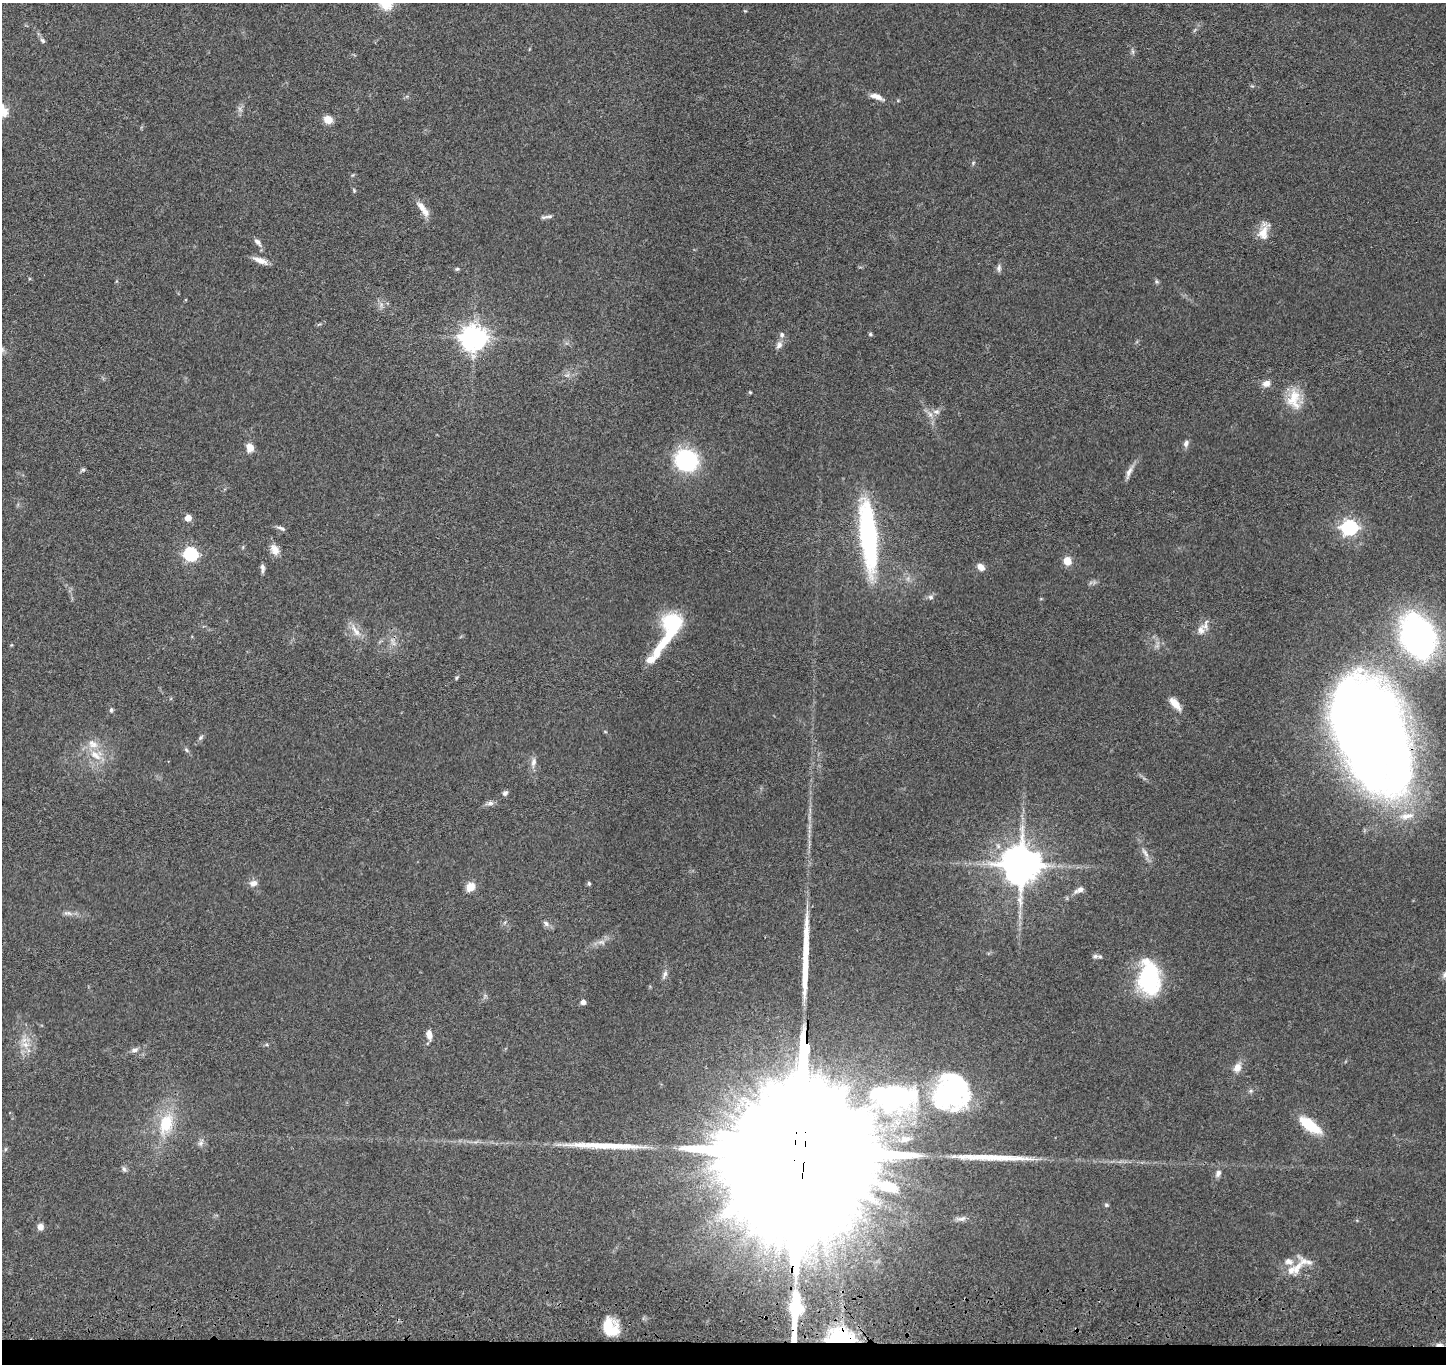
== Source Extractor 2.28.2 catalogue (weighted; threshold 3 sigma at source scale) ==
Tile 8 of 3 x 3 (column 2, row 3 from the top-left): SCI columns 1458-2901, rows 217-1578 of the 4359 x 4535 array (HDU 1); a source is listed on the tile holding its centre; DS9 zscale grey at full resolution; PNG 1448 x 1366 px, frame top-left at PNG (2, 3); no overlay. Shown black and unused: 2% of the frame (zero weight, under 3 of 4 exposures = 6% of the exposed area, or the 3 px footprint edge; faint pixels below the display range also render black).
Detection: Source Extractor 2.28.2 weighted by HDU 2 'WHT'; one run over the whole footprint, this tile lists its part. Background 0.0657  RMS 0.006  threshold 0.0268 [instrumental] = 3 sigma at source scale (4.5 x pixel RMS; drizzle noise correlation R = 1.50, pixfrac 1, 0.05/0.05 arcsec/px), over >= 5 px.
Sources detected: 111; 1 too faint to see at this stretch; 5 inside a brighter object's white glare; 1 cosmic-ray / hot-pixel residue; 3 long thin detections or spike segments (spike, bleed or trail) — not listed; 9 inside a brighter listed object's ellipse — not listed separately; the other 92 listed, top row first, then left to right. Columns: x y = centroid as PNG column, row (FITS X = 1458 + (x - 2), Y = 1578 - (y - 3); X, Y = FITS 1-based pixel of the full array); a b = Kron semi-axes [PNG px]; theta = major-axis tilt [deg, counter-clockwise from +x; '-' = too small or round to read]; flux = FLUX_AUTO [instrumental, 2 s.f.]
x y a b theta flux
745 11 5 3 - 0.51
43 41 7 6 - 1.4
1132 51 7 4 -70 1.1
877 97 20 7 -20 4.2
328 120 8 7 - 7.8
973 163 6 4 48 0.73
354 190 6 4 -71 0.81
421 207 17 8 -54 5.2
549 216 13 4 -1 1.8
1263 233 19 13 76 7.6
258 242 13 6 -48 2.6
260 260 19 6 -20 4.6
999 268 10 6 87 1.9
457 269 5 4 - 0.92
1156 281 6 4 -72 0.9
870 334 5 4 - 0.88
782 335 7 6 - 1.9
473 338 8 8 - 610
779 345 9 8 - 2.6
567 375 7 4 32 1.4
1266 384 10 8 22 4
750 392 4 3 - 0.56
1294 399 29 17 -89 15
936 412 10 7 -1 3.3
1186 443 9 6 69 2.2
250 448 9 7 -82 5.9
686 460 16 15 - 75
83 470 6 5 - 1.1
1129 472 19 6 68 3.4
188 518 5 5 - 8.5
1349 527 7 6 - 160
281 528 12 5 -25 1.9
868 535 63 14 -84 120
275 550 14 9 -60 5.3
191 554 6 6 - 110
1067 561 9 8 - 6.7
981 567 11 8 -40 3.7
262 568 11 5 -87 2
931 597 8 6 -15 1.6
672 624 27 20 81 35
1201 630 13 10 -87 4
356 631 21 8 -54 5.8
1418 636 42 30 -70 180
392 640 8 4 -71 1.8
650 660 25 9 30 7.4
457 677 6 4 59 0.76
1175 704 18 8 -48 6
111 710 6 4 90 1.1
1371 732 100 55 -68 850
201 737 9 4 46 1.3
186 750 6 5 - 1
96 755 20 14 -21 11
533 762 12 7 79 2.9
505 793 7 6 - 1.6
490 803 10 6 1 2
1145 853 16 5 -54 3.2
1021 865 11 10 - 2000
253 883 10 8 17 3.2
589 883 4 4 - 1.1
470 887 11 9 49 6
1079 890 14 7 26 3
68 913 13 6 -6 2.5
546 924 9 6 -47 2
601 942 11 5 -1 2.3
1095 956 6 6 - 1.4
665 974 12 5 64 2.1
1445 974 9 6 74 2
1149 978 39 23 -86 56
583 1002 4 4 - 3.2
429 1035 10 6 -81 4.1
25 1044 10 8 -12 4.5
135 1050 10 6 15 2.2
1237 1068 12 9 60 4.6
1251 1091 6 5 - 1.1
950 1095 50 33 -42 72
166 1124 31 19 71 25
1309 1125 26 10 -36 21
905 1139 15 9 9 5.5
201 1143 10 6 53 2.1
5 1149 6 4 88 0.78
799 1154 130 28 86 110000
124 1169 7 6 - 1.5
1218 1173 11 7 61 2.6
888 1187 26 12 -15 14
1106 1205 6 5 - 0.93
961 1219 14 6 12 2.6
40 1227 7 7 - 3.1
1297 1267 35 10 73 8.6
796 1308 14 11 89 28
610 1327 17 13 -58 19
794 1332 52 8 88 17
840 1340 8 6 -3 610
Overlapping masked pixels (flux is a lower limit): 4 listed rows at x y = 1371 732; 799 1154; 794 1332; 840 1340
Isophote crosses this tile's border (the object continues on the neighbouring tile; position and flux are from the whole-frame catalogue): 1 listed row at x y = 1445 974